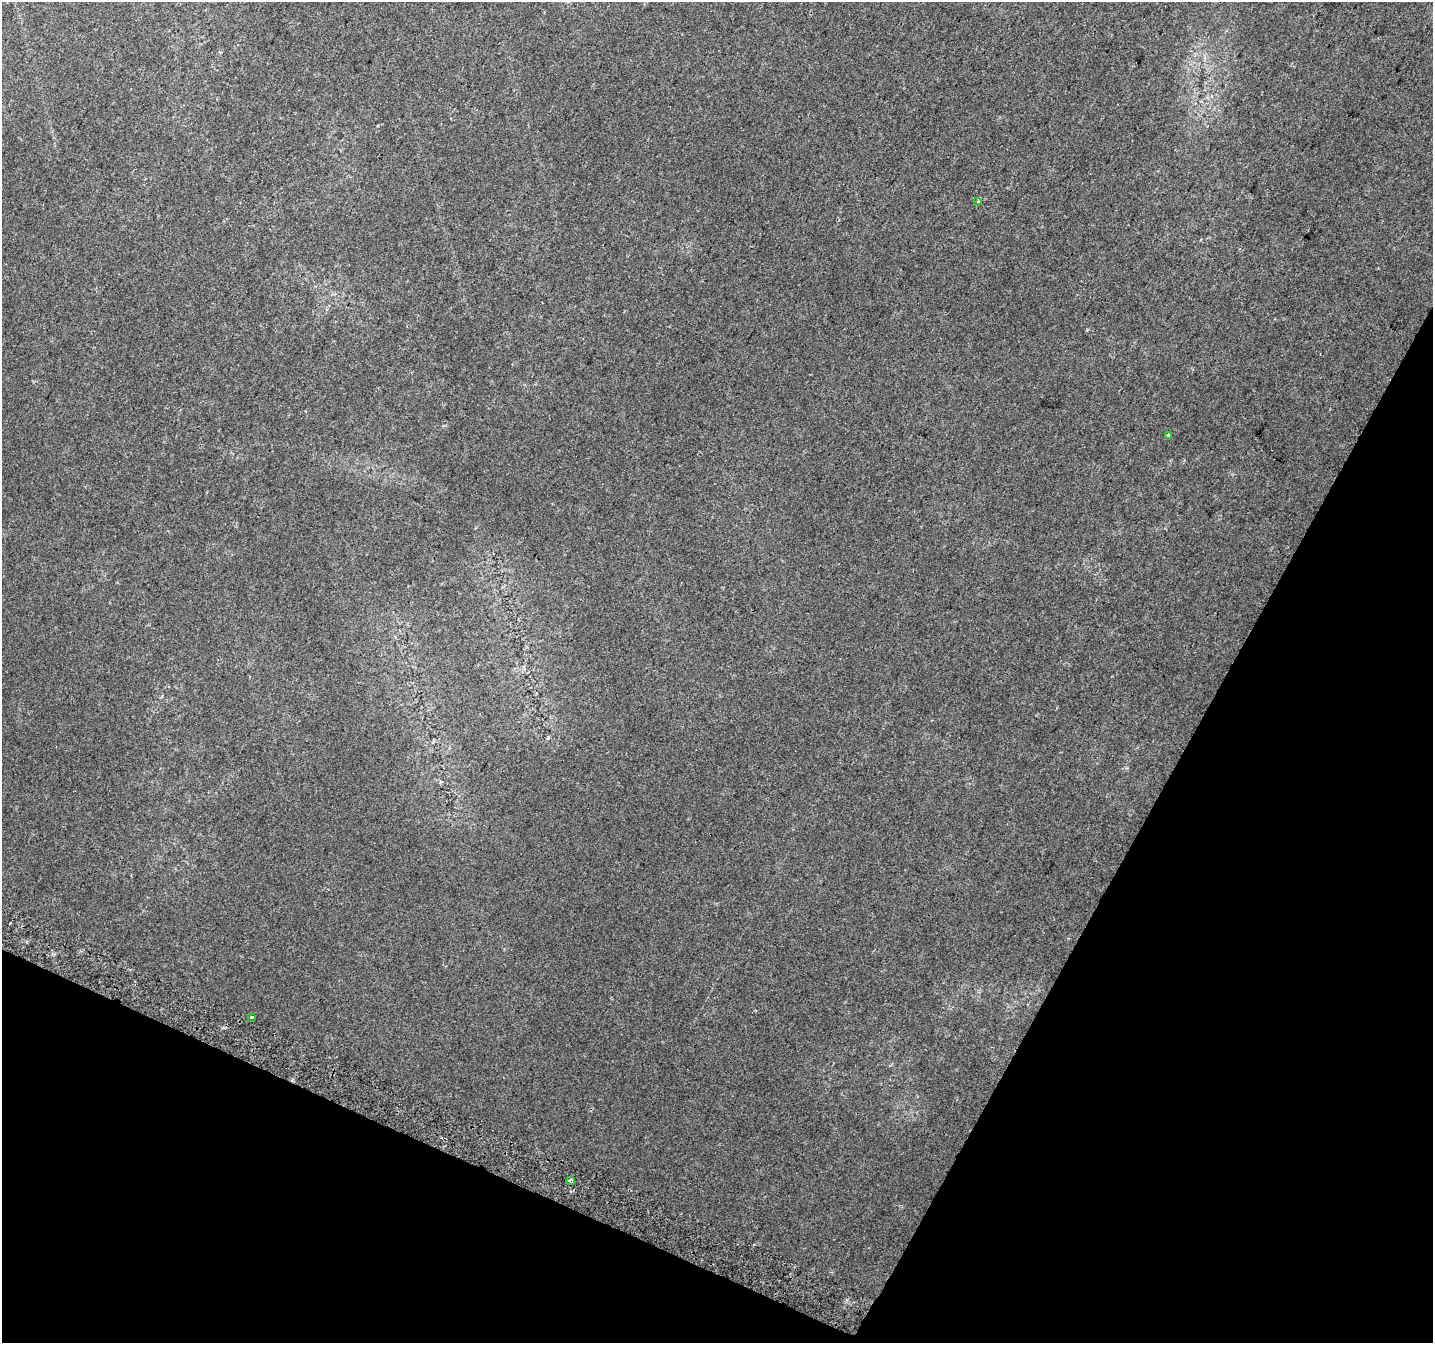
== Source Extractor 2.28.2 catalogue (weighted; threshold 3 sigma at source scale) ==
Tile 15 of 4 x 4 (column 3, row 4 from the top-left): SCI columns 2891-4321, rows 307-1647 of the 5773 x 5911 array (HDU 1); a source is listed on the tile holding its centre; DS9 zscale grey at full resolution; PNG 1435 x 1345 px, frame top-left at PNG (2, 2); each listed source drawn as its Kron ellipse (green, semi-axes under 4 px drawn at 4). Shown black and unused: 25% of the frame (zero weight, under 2 of 3 exposures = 2% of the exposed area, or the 3 px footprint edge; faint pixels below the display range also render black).
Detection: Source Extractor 2.28.2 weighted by HDU 2 'WHT'; one run over the whole footprint, this tile lists its part. Background 0.0321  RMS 0.01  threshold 0.046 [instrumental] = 3 sigma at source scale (4.5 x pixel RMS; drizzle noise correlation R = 1.50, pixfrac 1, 0.0396/0.0396 arcsec/px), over >= 5 px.
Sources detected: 6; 2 cosmic-ray / hot-pixel residue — neither listed nor drawn; the other 4 listed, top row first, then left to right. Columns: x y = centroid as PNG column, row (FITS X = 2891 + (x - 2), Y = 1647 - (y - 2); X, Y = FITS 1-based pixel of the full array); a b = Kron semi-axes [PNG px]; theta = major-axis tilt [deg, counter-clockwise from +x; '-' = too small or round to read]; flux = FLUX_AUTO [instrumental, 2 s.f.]
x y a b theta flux
978 201 3 3 - 4.4
1168 435 3 3 - 2.5
252 1017 3 3 - 22
571 1181 4 3 - 11
Overlapping masked pixels (flux is a lower limit): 1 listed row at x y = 571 1181